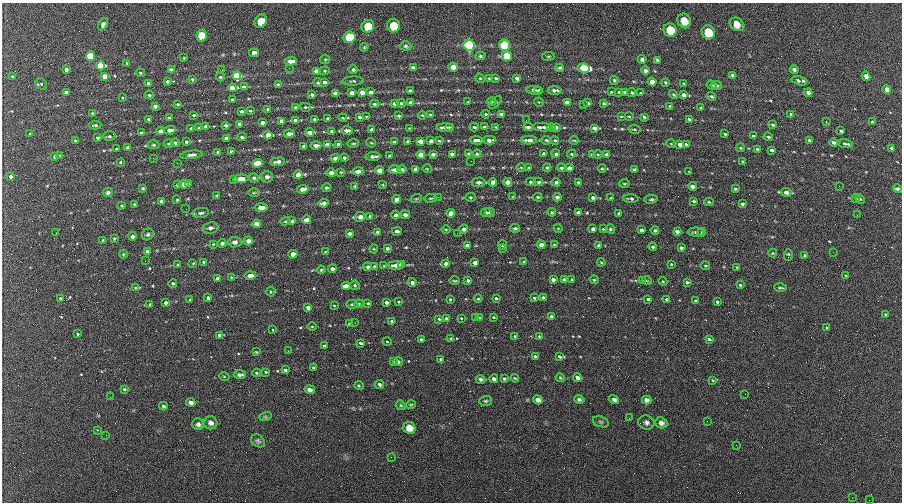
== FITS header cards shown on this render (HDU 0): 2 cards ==
NAXIS1  =                  900 / length of data axis 1
NAXIS2  =                  500 / length of data axis 2

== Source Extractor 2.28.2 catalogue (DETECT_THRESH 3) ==
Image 900 x 500 px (HDU 0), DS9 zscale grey, 1 PNG px = 1 image px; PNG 904 x 504 px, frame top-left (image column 1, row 500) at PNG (2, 3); each listed source drawn as its Kron ellipse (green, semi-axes under 4 px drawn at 4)
Background 303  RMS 12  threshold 36.9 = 3 sigma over >= 5 px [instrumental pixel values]
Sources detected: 526; of the 526, the 500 brightest by FLUX_AUTO listed and drawn (26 fainter detections omitted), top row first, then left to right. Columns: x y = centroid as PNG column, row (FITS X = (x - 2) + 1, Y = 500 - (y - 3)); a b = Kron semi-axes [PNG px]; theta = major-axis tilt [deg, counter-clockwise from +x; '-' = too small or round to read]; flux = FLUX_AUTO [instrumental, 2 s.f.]
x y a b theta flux
261 21 7 6 - 12000
684 21 7 6 - 7100
103 24 6 4 62 2000
737 24 8 6 -37 5800
368 26 7 6 - 38000
393 26 6 6 - 36000
670 30 7 6 - 21000
708 32 7 6 - 29000
201 35 6 5 - 25000
349 37 6 5 - 130000
469 45 5 5 - 370000
504 45 5 5 - 200000
406 46 6 4 0 1300
364 47 4 3 - 730
254 53 5 4 - 2700
90 56 5 4 - 86000
480 56 5 4 - 1100
507 56 5 5 - 61000
548 56 6 3 8 890
184 58 3 3 - 680
325 59 5 4 - 960
642 59 4 4 - 1800
657 60 3 3 - 1200
291 61 6 4 3 6500
127 63 3 2 - 740
101 66 4 4 - 96000
453 67 4 4 - 19000
289 68 3 2 - 940
413 68 4 4 - 3400
560 68 4 3 - 1200
584 68 6 4 -11 230000
794 69 4 3 - 1800
66 70 4 3 - 4200
171 70 4 3 - 5400
222 70 2 2 - 860
353 70 4 4 - 1700
645 70 4 3 - 1800
316 71 4 4 - 6900
325 71 5 4 - 920
140 73 5 4 - 1100
732 75 4 3 - 1500
105 76 4 4 - 19000
237 76 4 4 - 330000
866 76 5 3 - 3500
12 77 3 3 - 1100
220 77 4 3 - 1300
480 78 5 4 - 930
489 78 4 3 - 770
496 78 4 3 - 1300
517 78 4 3 - 2700
192 79 3 3 - 1100
614 80 4 3 - 980
167 81 4 3 - 2200
353 81 11 4 2 1700
799 81 8 4 -14 2700
325 82 4 3 - 3000
652 82 4 4 - 17000
666 82 4 3 - 920
149 83 3 3 - 4800
318 83 4 4 - 1700
41 84 6 5 - 1200
684 84 4 2 - 670
278 85 4 3 - 2900
712 85 5 2 - 900
717 85 5 4 - 1300
244 87 4 3 - 5400
232 88 4 4 - 24000
887 89 4 4 - 9200
534 90 8 4 0 2300
539 90 4 3 - 1300
555 90 7 3 -1 2900
410 91 4 3 - 3000
66 92 4 3 - 5300
362 92 4 3 - 15000
371 92 4 3 - 4800
611 92 3 2 - 600
619 92 3 3 - 960
625 92 4 3 - 4300
335 93 4 4 - 17000
352 93 4 3 - 15000
632 93 4 4 - 1400
641 93 3 3 - 1000
808 93 4 4 - 5400
149 95 4 3 - 1600
312 95 4 3 - 3200
673 95 4 4 - 1100
684 95 4 3 - 8900
712 97 5 4 - 1300
122 98 4 3 - 710
232 100 3 3 - 2100
468 102 3 3 - 670
491 102 5 4 - 1100
495 102 8 3 44 1000
539 102 5 3 - 680
567 102 4 3 - 13000
395 103 4 3 - 4900
401 103 4 3 - 1600
411 103 4 3 - 18000
588 103 3 3 - 1600
604 103 4 3 - 1200
178 104 3 2 - 1100
374 104 5 4 - 1900
583 105 3 2 - 740
155 106 4 3 - 4100
670 106 3 2 - 980
305 107 5 4 - 1400
296 108 3 3 - 4200
701 108 4 3 - 1000
268 109 4 3 - 2500
242 111 4 3 - 1700
250 111 4 3 - 1300
92 113 3 2 - 740
486 114 4 3 - 1100
501 114 4 3 - 3400
791 114 4 3 - 720
194 115 3 3 - 780
422 115 4 3 - 730
430 115 3 3 - 1100
399 116 3 3 - 1600
621 116 4 2 - 630
629 116 4 3 - 770
169 117 3 3 - 790
360 117 4 3 - 3200
367 117 3 3 - 1300
644 117 4 3 - 1800
328 118 3 3 - 1800
343 118 4 3 - 790
149 119 4 3 - 2800
315 119 4 3 - 2900
689 119 4 3 - 1600
295 120 4 3 - 5200
526 120 2 2 - 660
282 121 4 4 - 9200
826 121 3 2 - 740
262 122 4 3 - 3500
872 122 3 3 - 1500
239 124 3 3 - 2200
95 125 6 3 5 1600
226 125 3 3 - 2300
773 125 3 3 - 1100
206 127 4 4 - 18000
445 127 8 3 3 3300
449 127 4 3 - 1200
474 127 5 3 - 1500
485 127 3 3 - 2500
496 127 3 3 - 910
528 127 4 3 - 2700
542 127 9 3 -3 3500
552 127 4 3 - 1300
556 127 4 3 - 2600
191 128 3 3 - 880
199 128 4 4 - 800
409 128 4 3 - 620
595 128 4 3 - 6100
372 129 4 3 - 4700
634 129 6 3 -8 1100
170 130 6 4 5 4900
347 130 6 3 0 3600
160 131 4 4 - 7400
332 131 4 3 - 3300
841 131 3 3 - 1200
310 132 4 4 - 9500
141 133 4 3 - 2300
30 134 3 2 - 560
289 134 5 3 - 6100
725 134 3 3 - 1400
268 135 4 4 - 22000
109 136 6 5 - 1500
753 136 3 3 - 1900
242 137 5 3 - 1700
768 137 4 3 - 940
98 138 3 3 - 1600
226 138 4 3 - 2600
75 140 3 3 - 790
477 140 6 3 -2 3700
489 140 6 4 -1 4700
529 140 8 4 1 5700
546 140 5 4 - 1600
555 140 4 4 - 1300
574 140 4 3 - 660
809 140 4 3 - 1300
408 141 3 3 - 1400
420 141 4 4 - 11000
431 141 4 4 - 4200
439 141 3 3 - 840
186 142 4 4 - 1400
394 142 3 3 - 1100
834 142 4 3 - 3300
169 143 5 2 - 920
175 143 4 4 - 1700
353 143 5 3 - 980
371 143 5 4 - 770
338 144 4 3 - 1900
671 144 4 3 - 650
680 144 4 4 - 7600
846 144 7 3 -8 1900
153 145 6 4 0 1200
316 145 5 3 - 3400
327 145 4 4 - 6300
686 145 4 3 - 2400
304 146 4 3 - 2600
128 148 4 3 - 3900
740 148 4 3 - 800
892 148 4 3 - 3700
117 149 3 3 - 1100
757 149 3 3 - 1200
772 150 4 3 - 3000
231 151 3 2 - 740
218 152 4 3 - 2000
433 154 4 3 - 2500
452 154 4 3 - 1900
469 154 4 3 - 1500
477 154 4 4 - 1100
544 154 3 3 - 2000
556 154 4 4 - 1600
572 154 4 4 - 880
191 155 11 4 7 2800
421 155 4 4 - 46000
592 155 4 3 - 3500
598 155 5 3 - 890
607 155 4 4 - 10000
55 156 4 3 - 3100
60 156 3 3 - 1200
373 156 7 3 1 2700
390 156 4 3 - 1900
153 158 2 2 - 4300
335 158 4 4 - 2700
344 158 4 3 - 1300
471 161 2 2 - 2800
743 161 4 2 - 670
120 162 3 3 - 750
278 162 7 4 7 3300
177 163 3 2 - 910
257 163 5 4 - 20000
529 167 4 2 - 740
521 168 4 3 - 640
547 168 4 4 - 1000
561 168 4 3 - 1300
569 168 4 4 - 3400
402 169 4 4 - 1800
416 169 4 4 - 4600
427 169 5 3 - 660
602 169 4 4 - 840
379 170 4 4 - 9100
395 170 6 4 2 3700
635 170 4 3 - 1800
358 171 5 4 - 4000
341 172 4 3 - 670
689 172 4 2 - 600
331 173 5 4 - 3600
298 175 4 4 - 9700
11 176 3 3 - 1600
267 177 6 5 - 3000
254 178 5 4 - 1300
241 179 7 4 5 7600
234 180 4 3 - 1800
478 182 7 5 4 2200
493 182 4 4 - 6900
508 182 4 4 - 6800
530 182 5 4 - 1200
539 182 4 3 - 1300
556 182 4 4 - 2100
578 182 3 3 - 1300
184 184 5 4 - 6400
189 184 3 3 - 1300
624 184 5 3 - 730
177 185 3 3 - 1300
383 185 4 3 - 720
355 186 4 3 - 990
692 186 4 3 - 3000
839 186 2 2 - 1100
143 188 4 3 - 1100
326 188 5 4 - 1300
303 189 6 4 7 3900
735 189 4 3 - 1100
897 189 4 3 - 2300
108 192 5 4 - 2300
786 192 5 4 - 2900
254 193 6 4 1 1000
217 196 3 3 - 1200
438 197 2 2 - 590
470 197 5 4 - 1000
513 197 4 3 - 650
538 197 5 3 - 1000
557 197 4 4 - 1900
430 198 6 3 9 840
593 198 4 4 - 1500
611 198 3 2 - 770
856 198 4 3 - 700
396 199 4 4 - 4900
416 199 6 3 19 950
631 199 7 4 -3 1800
651 199 7 4 9 1400
860 199 5 3 - 780
177 200 4 3 - 750
161 201 4 3 - 2100
694 201 3 3 - 990
709 202 4 4 - 900
324 203 5 4 - 2600
134 204 3 3 - 750
742 204 4 3 - 1600
122 206 4 3 - 750
261 207 6 4 2 4600
186 209 2 2 - 2000
490 212 5 4 - 1100
552 212 4 3 - 950
201 213 8 5 8 1800
451 213 4 4 - 7300
486 213 5 4 - 1200
578 213 4 4 - 3000
619 213 3 3 - 1300
396 215 4 4 - 1700
405 215 5 4 - 2100
857 215 2 2 - 600
370 216 4 4 - 950
360 217 5 5 - 3500
306 220 5 4 - 5000
285 221 5 3 - 960
292 221 4 3 - 1400
256 224 4 4 - 3300
210 228 8 5 10 2400
515 228 5 4 - 1400
558 228 4 3 - 580
446 229 5 3 - 750
464 229 4 4 - 2700
593 229 4 4 - 2000
603 229 3 3 - 590
610 229 5 4 - 1200
641 230 3 3 - 1800
655 230 4 4 - 1400
397 231 5 4 - 2000
677 231 4 4 - 3400
377 232 4 4 - 1000
696 232 8 4 -1 2200
702 232 4 3 - 680
56 233 2 2 - 1800
350 233 4 3 - 2000
457 233 2 2 - 3700
148 234 6 5 - 1900
132 236 4 3 - 2700
114 239 4 4 - 790
103 240 3 3 - 740
248 241 4 4 - 4500
235 242 7 5 10 3500
222 243 4 4 - 1800
213 244 3 3 - 630
502 245 4 3 - 1900
541 245 4 4 - 4600
554 245 3 3 - 690
599 245 3 3 - 1500
467 246 4 3 - 3100
653 247 4 4 - 1300
387 248 4 4 - 1600
681 248 4 3 - 1800
374 249 4 4 - 790
503 249 2 2 - 660
147 251 3 3 - 1600
325 252 4 3 - 730
833 252 2 2 - 1000
773 253 4 4 - 710
123 254 4 4 - 760
293 254 4 4 - 7600
788 255 6 2 85 930
805 255 3 3 - 1100
145 261 2 2 - 1600
204 262 3 3 - 1400
524 262 4 3 - 870
601 262 4 4 - 810
193 263 3 2 - 580
446 263 4 3 - 2900
475 263 4 4 - 6100
671 264 4 3 - 720
178 265 3 2 - 820
395 265 7 4 2 4200
401 265 4 4 - 18000
374 266 4 3 - 710
384 266 3 3 - 830
705 266 5 2 - 720
368 267 4 4 - 1700
737 267 4 3 - 800
332 269 4 4 - 3500
321 270 4 4 - 890
250 275 5 4 - 4300
846 275 4 2 - 760
231 277 4 3 - 650
217 279 3 3 - 1700
553 279 4 4 - 6700
468 280 3 3 - 1600
564 280 4 3 - 2800
572 280 3 2 - 760
594 280 4 4 - 870
454 281 5 2 - 930
642 281 3 3 - 1100
647 281 5 3 - 670
663 281 4 4 - 870
412 282 4 4 - 4000
687 282 3 3 - 1300
173 283 4 3 - 1300
355 285 5 4 - 1400
740 285 3 3 - 830
346 286 4 4 - 21000
135 288 4 3 - 640
780 288 6 2 -3 1200
271 292 5 3 - 870
60 298 3 3 - 1000
208 298 3 3 - 2600
496 298 4 3 - 1400
534 298 3 3 - 1100
543 298 4 3 - 4000
450 299 3 3 - 1100
478 299 4 3 - 690
648 299 4 3 - 2300
190 300 3 3 - 830
667 300 4 3 - 4100
695 300 3 2 - 660
386 302 4 3 - 3300
398 302 3 2 - 820
717 302 3 3 - 1500
166 303 3 3 - 3700
368 303 3 3 - 1100
352 304 6 4 1 1100
359 304 4 4 - 990
150 305 3 3 - 1400
334 305 3 2 - 600
308 307 4 3 - 9400
886 314 4 3 - 950
493 317 3 3 - 1100
552 317 4 3 - 10000
461 318 3 2 - 580
476 318 4 3 - 1900
479 318 3 3 - 960
439 319 3 3 - 950
447 319 4 3 - 7800
392 321 4 3 - 5900
355 323 3 2 - 880
349 324 3 2 - 800
312 327 5 3 - 760
827 327 3 2 - 840
273 330 3 2 - 610
78 334 3 3 - 1600
219 335 4 3 - 6500
539 336 3 3 - 720
515 337 4 3 - 4000
451 338 4 3 - 1000
709 339 4 3 - 3700
421 340 4 3 - 5300
387 341 4 3 - 870
361 343 4 3 - 3900
324 346 4 3 - 2200
288 351 3 2 - 790
256 352 3 3 - 680
536 357 4 3 - 3500
559 357 4 3 - 1500
441 359 3 3 - 1500
398 361 5 3 - 2200
393 362 3 2 - 780
313 367 3 2 - 840
285 370 4 3 - 1700
266 372 3 2 - 830
256 373 4 3 - 950
240 375 6 4 3 2600
224 376 5 3 - 700
515 378 4 3 - 660
560 378 5 3 - 770
577 378 4 3 - 3400
481 379 5 4 - 1700
494 379 4 4 - 2700
504 379 3 3 - 950
713 380 4 4 - 800
379 384 4 3 - 1300
359 386 5 3 - 830
124 389 3 3 - 1100
310 390 5 4 - 2800
745 394 2 2 - 940
110 397 2 2 - 1200
579 399 5 4 - 1600
538 400 5 4 - 3800
614 400 5 4 - 1900
647 400 5 4 - 2900
485 401 6 5 - 1400
191 402 5 4 - 2600
401 405 5 4 - 970
411 405 5 4 - 940
163 406 4 3 - 1000
265 417 6 4 17 1100
629 418 2 2 - 630
707 421 2 2 - 810
601 422 8 5 -18 1400
211 423 7 6 - 3300
646 423 8 7 - 2400
661 423 6 5 - 2500
198 424 6 5 - 2100
409 428 6 6 - 6400
98 430 3 2 - 1100
106 435 2 2 - 4600
258 441 7 5 -39 1800
736 445 3 2 - 760
391 457 2 2 - 2900
852 498 2 2 - 630
869 500 3 2 - 580
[26 fainter detections neither listed nor drawn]